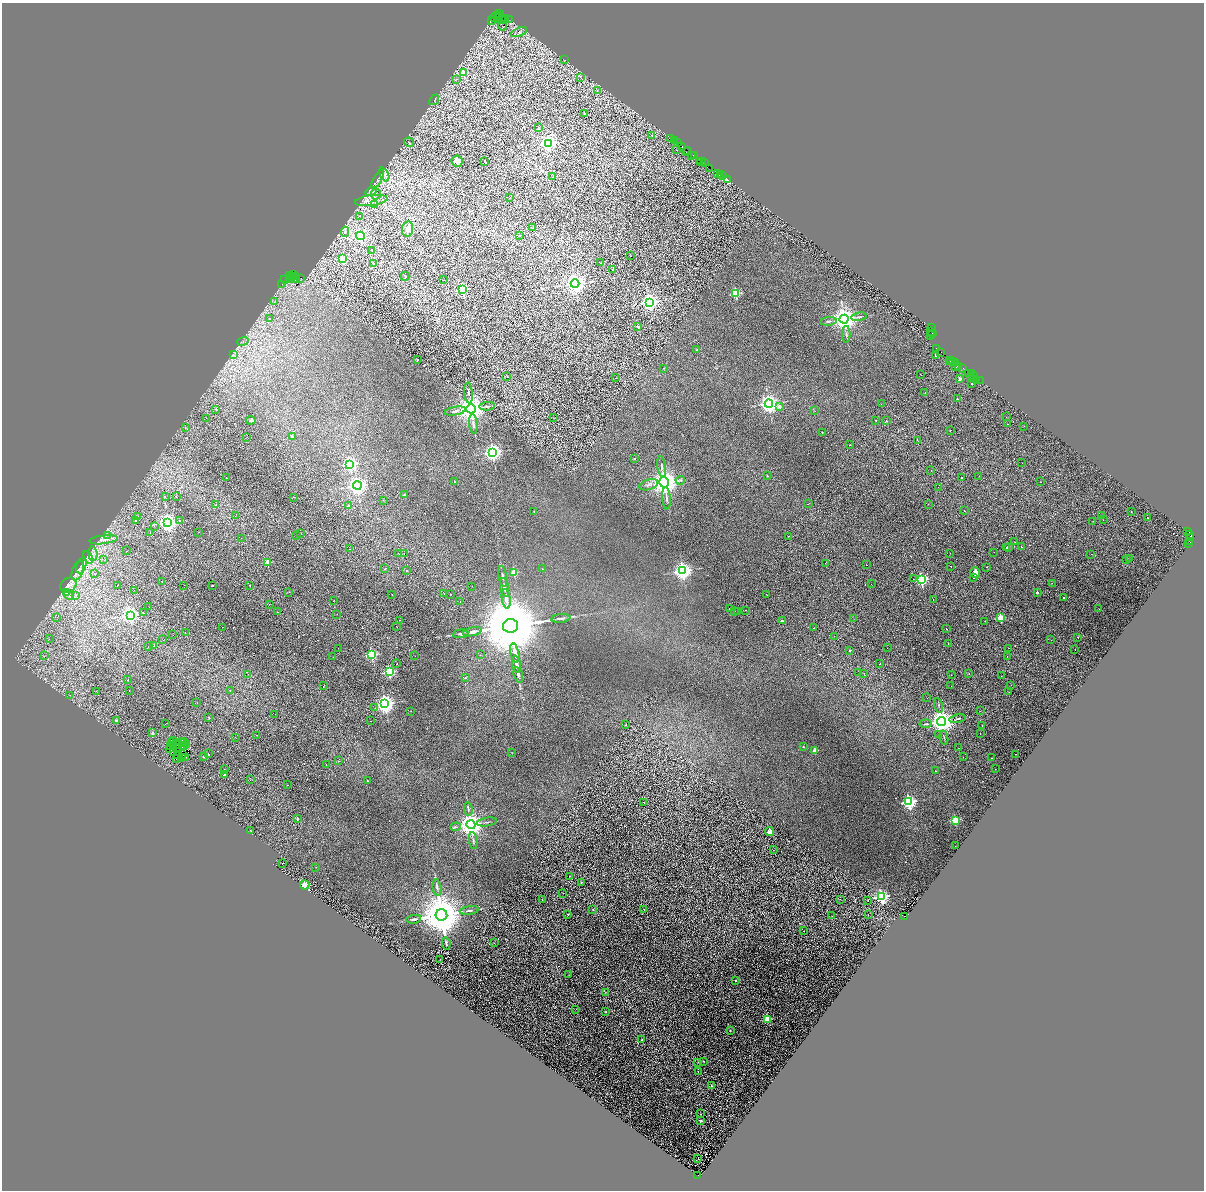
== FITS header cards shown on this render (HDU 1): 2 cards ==
NAXIS1  =                 2404
NAXIS2  =                 2376

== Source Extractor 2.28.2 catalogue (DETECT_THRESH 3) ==
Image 2404 x 2376 px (HDU 1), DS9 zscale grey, zoomed out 1/2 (1 PNG px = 2 x 2 image px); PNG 1206 x 1192 px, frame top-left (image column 1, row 2375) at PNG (2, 3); each listed source drawn as its Kron ellipse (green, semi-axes under 4 px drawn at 4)
Background 0.18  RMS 0.048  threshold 0.145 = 3 sigma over >= 5 px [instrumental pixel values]
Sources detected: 681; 250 cannot appear on this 1/2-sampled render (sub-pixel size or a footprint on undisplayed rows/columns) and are neither listed nor drawn; the other 431 listed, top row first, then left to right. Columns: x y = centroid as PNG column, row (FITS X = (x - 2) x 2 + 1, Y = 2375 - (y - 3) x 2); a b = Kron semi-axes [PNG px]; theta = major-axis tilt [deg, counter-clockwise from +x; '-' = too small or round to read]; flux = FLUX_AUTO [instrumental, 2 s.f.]
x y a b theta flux
500 13 2 1 - 24
498 15 3 1 - 56
495 17 5 1 - 61
497 18 3 2 - 100
501 19 3 2 - 78
506 19 2 2 - 44
510 19 4 1 - 26
492 20 3 2 - 70
502 26 4 3 - 10
519 32 8 2 22 12
565 60 2 2 - 4.1
464 73 3 3 - 270
581 77 3 2 - 5.8
456 79 3 2 - 4.6
597 91 3 3 - 9.1
434 100 6 2 51 6.1
585 113 2 2 - 6.3
539 128 2 2 - 15
652 135 3 3 - 6.9
671 138 2 1 - 13
675 141 3 1 - 26
409 142 5 3 - 11
548 143 4 4 - 2700
677 143 2 2 - 13
682 147 2 2 - 23
677 150 2 1 - 3.3
688 151 2 1 - 24
686 152 2 1 - 12
695 155 2 1 - 19
691 156 4 3 - 130
457 161 6 5 - 87
699 161 2 2 - 38
702 161 3 2 - 51
485 162 3 1 - 5.4
705 163 2 1 - 14
710 169 3 1 - 28
384 174 7 3 -64 22
718 174 2 1 - 22
721 174 2 1 - 7.2
722 176 2 2 - 94
553 177 3 1 - 2.3
378 179 10 3 59 21
728 180 3 2 - 310
371 191 6 4 30 25
376 194 5 5 - 26
510 198 3 2 - 4.1
371 200 16 5 8 66
375 204 3 2 - 6.1
360 216 2 2 - 4
533 228 2 1 - 2.5
408 229 7 5 80 48
345 232 5 4 - 21
360 236 4 4 - 980
519 236 2 2 - 6.9
371 250 2 2 - 3
631 255 2 1 - 3.1
342 259 3 3 - 430
374 263 3 2 - 4.1
601 263 2 2 - 3.7
612 269 2 1 - 2.4
290 275 2 2 - 110
294 275 3 1 - 79
296 276 2 1 - 30
405 276 4 2 - 8.2
291 277 3 2 - 49
295 278 5 2 - 120
301 278 3 1 - 11
285 279 4 2 - 130
289 279 2 2 - 160
444 280 2 1 - 2.7
282 284 2 1 - 2.8
575 284 4 4 - 6300
463 290 3 3 - 1200
736 294 3 3 - 730
274 302 3 2 - 7.9
649 302 4 4 - 4200
859 317 8 2 11 12
269 318 3 2 - 4.7
844 319 4 4 - 8900
828 321 8 3 8 13
638 327 2 2 - 45
932 328 2 2 - 1.9
931 332 3 2 - 210
932 333 2 2 - 140
846 334 8 3 90 16
930 335 3 2 - 63
243 341 6 4 22 21
936 348 2 1 - 11
697 350 2 2 - 13
941 352 2 1 - 18
233 355 3 3 - 10
936 355 2 2 - 9.6
417 360 2 2 - 11
950 360 4 1 - 44
952 360 4 2 - 10
953 361 4 1 - 15
956 363 2 1 - 33
956 367 3 1 - 79
959 367 4 3 - 84
664 368 2 1 - 5.5
962 368 4 2 - 79
969 374 2 1 - 9.3
971 374 2 1 - 27
920 375 2 1 - 12
507 376 3 1 - 2.8
974 376 3 1 - 25
615 378 2 2 - 3.9
971 378 2 1 - 10
960 379 2 2 - 83
976 380 2 1 - 34
980 381 4 1 - 26
972 384 2 2 - 6.8
925 392 2 1 - 61
469 393 10 3 -84 20
957 399 2 1 - 5.4
769 404 4 4 - 5400
881 404 2 1 - 6.7
487 406 8 2 7 17
779 406 2 2 - 45
216 409 2 2 - 8.2
471 409 4 4 - 16000
455 411 11 3 11 26
815 411 3 2 - 3
1006 417 2 1 - 23
206 418 2 1 - 48
554 418 2 2 - 3.4
251 420 4 2 - 8
876 421 2 2 - 180
886 421 2 2 - 5.9
473 424 10 3 -84 21
1007 424 2 1 - 34
1024 426 2 1 - 17
185 428 2 1 - 28
950 431 2 2 - 120
822 432 2 1 - 3.4
292 436 2 2 - 30
247 437 2 1 - 9.8
917 440 3 1 - 13
850 445 2 2 - 29
493 452 4 4 - 4400
634 459 2 2 - 15
1022 463 2 1 - 28
350 464 4 4 - 2200
662 466 10 3 -82 20
931 470 2 1 - 9.2
767 476 3 2 - 6.8
979 476 2 1 - 9.4
226 478 2 1 - 110
962 478 2 2 - 65
680 480 5 4 - 14
455 482 2 2 - 6.3
664 482 5 4 - 13000
1040 482 2 1 - 24
357 485 4 4 - 5100
649 485 9 5 16 32
938 487 2 1 - 6.7
404 495 2 2 - 27
165 497 2 1 - 15
176 497 2 1 - 6.5
293 497 2 1 - 46
666 498 11 3 -86 22
383 500 2 2 - 6.5
215 504 2 1 - 41
808 504 2 1 - 2.9
928 504 2 1 - 12
349 506 2 2 - 53
964 510 2 1 - 9.1
534 511 2 2 - 6
1131 512 2 2 - 74
235 516 2 2 - 5.7
1101 516 2 1 - 6.1
137 517 2 2 - 59
1147 517 2 1 - 4.2
136 520 2 2 - 54
1103 520 2 2 - 57
180 521 2 2 - 23
1093 521 2 1 - 26
168 523 4 4 - 4900
154 526 2 1 - 22
1188 531 3 1 - 26
199 532 2 1 - 9.3
150 533 2 1 - 89
300 533 2 2 - 100
108 535 3 3 - 7.2
1189 535 2 1 - 6.8
296 536 2 1 - 11
788 536 3 2 - 33
241 538 2 1 - 10
1191 538 4 3 - 290
104 540 14 4 6 37
1190 541 3 2 - 22
1015 542 2 1 - 42
1189 544 2 1 - 21
1022 547 2 1 - 110
1006 548 2 2 - 69
1008 548 2 1 - 22
350 549 2 2 - 31
126 551 2 1 - 20
994 552 2 1 - 16
950 553 2 1 - 20
93 554 7 4 -85 36
399 554 2 1 - 6.9
404 554 2 1 - 14
1091 554 2 1 - 6.2
88 557 6 3 -57 20
1130 558 2 2 - 11
104 560 3 3 - 11
1126 560 2 1 - 11
268 562 3 2 - 200
825 563 2 1 - 6.2
81 565 8 4 68 31
867 565 2 1 - 13
951 566 2 1 - 22
986 567 2 2 - 3.4
385 569 3 1 - 45
542 569 2 1 - 2.3
78 571 10 5 69 39
406 571 2 2 - 310
683 571 4 4 - 4400
514 572 3 2 - 260
975 573 5 5 - 50
94 574 2 1 - 27
503 576 10 3 -79 20
974 578 2 2 - 67
913 579 2 2 - 4.4
921 580 3 3 - 1300
161 581 2 1 - 9.1
1052 583 2 2 - 3.4
871 584 2 1 - 12
68 585 8 7 - 42
117 585 2 1 - 32
184 585 2 1 - 8.4
212 585 3 2 - 47
250 585 2 1 - 22
472 586 2 1 - 9.2
504 587 9 3 -80 30
134 590 2 1 - 13
289 592 2 1 - 61
1037 592 2 2 - 24
67 593 2 1 - 37
444 593 2 1 - 18
450 594 2 1 - 36
69 595 5 3 - 17
76 595 2 1 - 24
392 595 2 1 - 25
766 595 2 1 - 15
1064 597 2 1 - 28
506 599 10 3 -81 61
933 599 2 1 - 19
334 600 2 1 - 14
460 602 2 1 - 11
269 604 2 1 - 6.7
149 607 2 1 - 16
729 609 2 1 - 19
1099 609 2 1 - 15
746 610 2 1 - 16
735 611 2 1 - 10
143 612 2 2 - 63
277 612 2 1 - 21
738 612 2 1 - 4.8
336 614 2 1 - 6.2
130 615 4 4 - 3200
57 617 2 2 - 6.1
561 618 9 3 6 17
1001 618 3 3 - 370
854 619 2 2 - 2
399 620 2 2 - 19
782 621 2 2 - 47
985 621 2 1 - 22
510 626 7 7 - 140000
222 627 2 1 - 5.7
397 627 2 1 - 9.6
814 628 2 2 - 21
946 629 2 1 - 20
185 632 2 1 - 19
472 632 9 3 12 31
460 634 8 3 6 15
173 635 2 1 - 15
834 636 2 1 - 27
1078 638 2 1 - 31
49 639 2 1 - 3.2
163 640 2 1 - 9.4
1051 640 2 1 - 65
948 644 2 1 - 23
154 646 2 2 - 140
148 647 2 1 - 12
338 648 2 1 - 6.1
887 648 2 1 - 11
1009 648 2 1 - 3.5
1075 649 2 1 - 11
850 650 2 2 - 6.4
515 653 10 3 -80 57
372 655 3 3 - 1100
480 655 2 2 - 4.2
44 656 3 2 - 6.5
415 656 2 1 - 13
1007 656 2 1 - 6.2
333 657 2 1 - 28
397 664 2 1 - 26
516 664 8 3 -81 28
879 664 2 1 - 14
389 672 3 3 - 1300
859 673 2 2 - 61
864 673 2 1 - 15
969 673 2 1 - 12
248 674 2 1 - 21
518 675 8 3 -75 16
951 675 2 1 - 9
1001 676 2 1 - 30
465 678 2 2 - 11
128 680 2 2 - 39
1011 685 2 1 - 9.4
324 686 3 1 - 26
951 686 2 1 - 9.2
96 691 2 1 - 9.3
129 691 2 1 - 11
230 691 2 1 - 7.3
1009 692 2 1 - 7.4
70 695 2 1 - 28
927 698 2 1 - 23
197 702 3 1 - 6.3
385 704 4 4 - 5200
939 705 7 2 -78 11
375 708 2 1 - 11
411 711 2 1 - 2.9
980 711 2 2 - 13
275 714 2 1 - 12
208 717 2 1 - 16
957 719 8 2 10 12
116 721 2 2 - 43
371 721 2 1 - 26
941 721 4 4 - 9700
165 724 2 1 - 16
926 724 6 2 4 11
626 725 2 2 - 5.5
982 725 2 1 - 6.1
152 733 2 2 - 48
938 734 2 1 - 12
980 734 2 2 - 36
257 735 2 1 - 76
235 737 2 1 - 2.4
944 738 7 2 -80 8.8
173 741 2 1 - 0.43
183 742 3 1 - 1.1
185 742 2 1 - 9.9
171 743 2 1 - 2.3
178 744 2 1 - 2.7
173 745 3 1 - 5.8
176 745 3 1 - 0.37
187 745 3 2 - 9.5
170 746 3 1 - 4.2
177 747 2 1 - 3.8
184 747 2 1 - 2.7
803 747 2 2 - 10
959 748 2 1 - 5.5
169 749 3 1 - 0.44
815 750 2 2 - 120
173 752 3 1 - 2.7
512 752 2 2 - 2.9
208 754 2 1 - 160
1015 754 2 1 - 32
177 755 2 1 - 3.9
183 755 2 1 - 3.2
203 756 2 2 - 29
182 757 3 2 - 1.4
185 757 3 1 - 4.3
963 757 2 1 - 10
992 758 2 1 - 39
176 759 2 2 - 0.87
338 761 2 2 - 27
326 765 2 2 - 3.2
224 769 2 1 - 12
995 769 2 1 - 15
935 771 3 2 - 3.4
225 775 3 2 - 150
250 780 2 2 - 6.8
367 781 2 2 - 6.7
287 785 2 1 - 34
644 802 2 1 - 2.4
909 802 4 4 - 2300
468 809 6 3 -79 14
297 819 3 2 - 17
955 820 3 3 - 470
487 822 10 3 8 16
471 825 4 4 - 11000
456 827 5 3 - 11
250 830 2 1 - 2.8
770 832 4 4 - 28
473 840 8 3 -82 13
955 846 2 1 - 12
773 850 2 1 - 2.7
282 864 2 2 - 6.7
316 867 2 2 - 3.3
569 876 2 1 - 2.5
581 883 3 2 - 4.1
305 885 4 4 - 130
437 887 8 3 -82 19
563 893 2 1 - 2.7
881 897 4 4 - 2300
542 899 2 1 - 1.9
840 899 2 1 - 2.9
868 900 3 2 - 4.7
644 909 3 2 - 4.6
469 910 9 3 9 20
593 910 2 2 - 6.8
568 914 2 2 - 3.9
441 915 6 6 - 49000
868 915 2 2 - 4
831 916 2 2 - 2.9
904 916 3 1 - 190
414 919 7 3 8 15
804 931 2 2 - 1.9
446 943 6 2 -79 9.2
494 943 2 2 - 7.2
440 959 2 1 - 50
569 975 2 1 - 2
736 980 2 2 - 24
605 992 3 2 - 4.5
576 1009 2 2 - 2.9
606 1012 2 2 - 3
767 1019 3 3 - 390
730 1030 3 2 - 5.2
642 1040 2 2 - 3.6
703 1061 2 2 - 8.1
698 1062 2 1 - 2.2
698 1072 2 1 - 2.5
712 1086 2 2 - 11
700 1114 2 2 - 4.2
701 1121 3 3 - 14
698 1159 2 1 - 66
698 1175 2 1 - 320
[250 sub-pixel or undisplayed-footprint detections neither listed nor drawn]